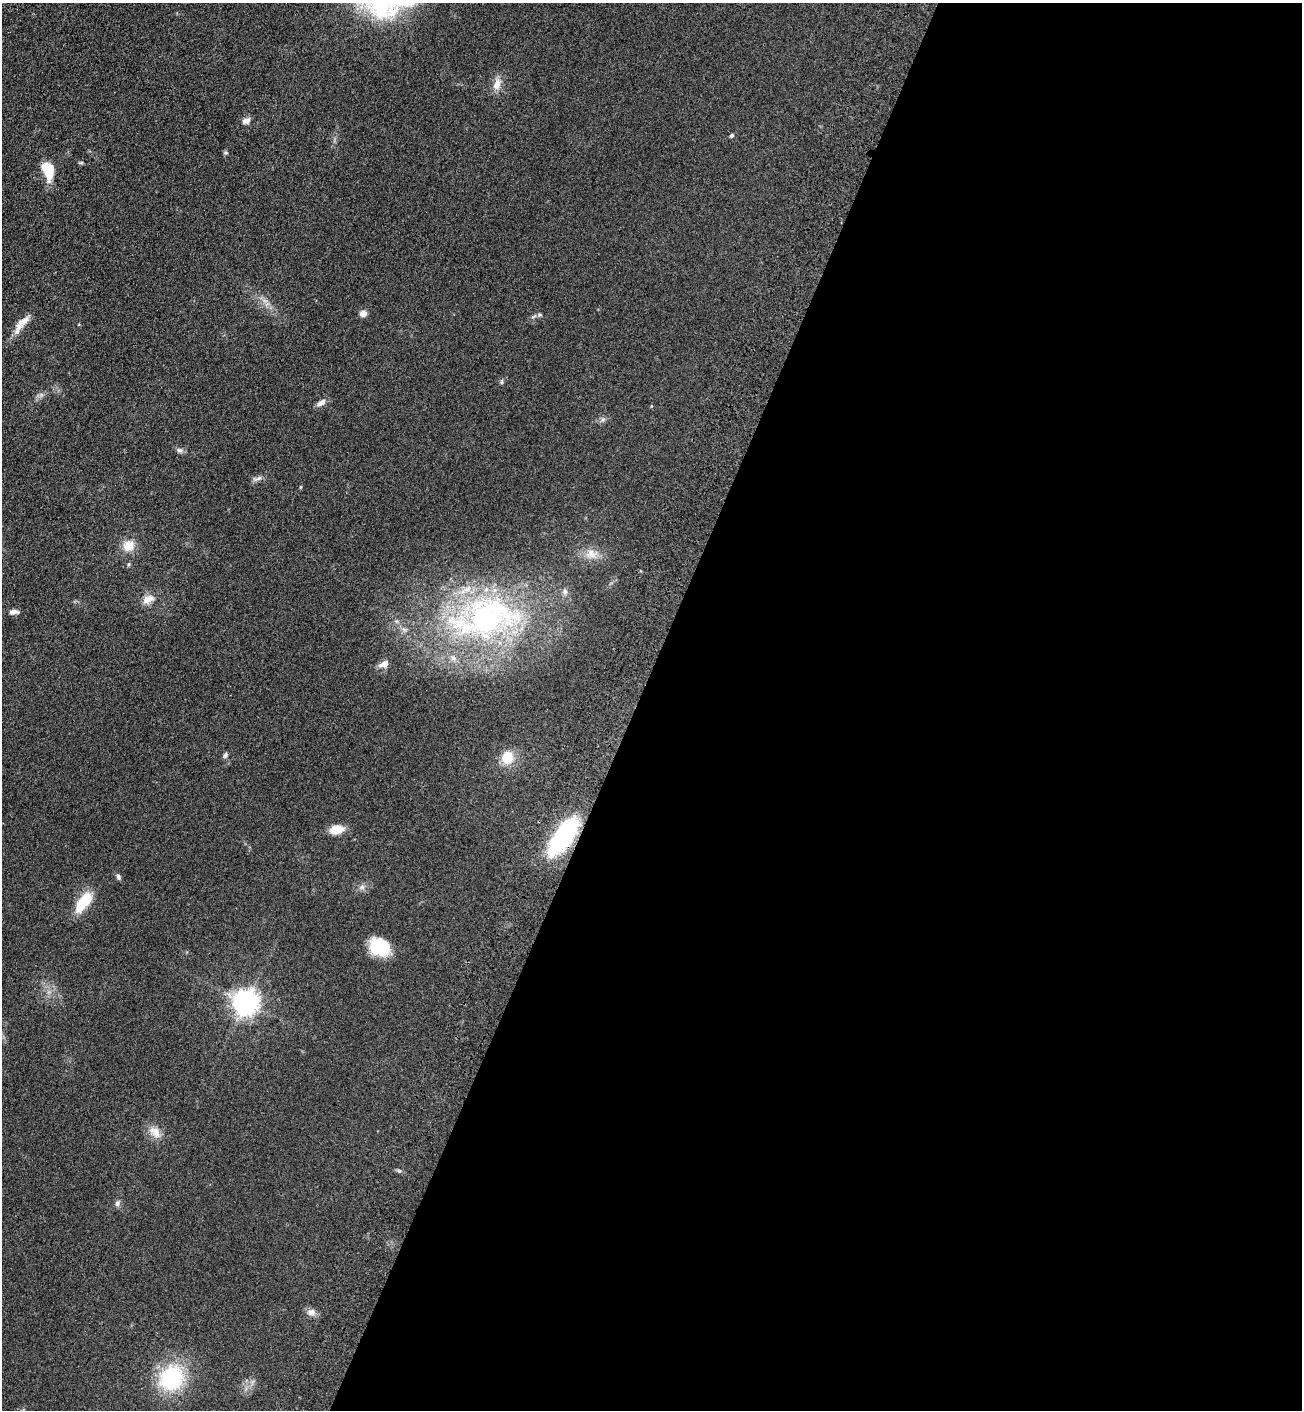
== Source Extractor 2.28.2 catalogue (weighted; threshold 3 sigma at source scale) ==
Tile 12 of 4 x 4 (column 4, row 3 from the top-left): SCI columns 4154-5453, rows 1471-2878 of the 5841 x 5757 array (HDU 1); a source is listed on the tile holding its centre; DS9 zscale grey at full resolution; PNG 1304 x 1412 px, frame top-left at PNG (2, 3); no overlay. Shown black and unused: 51% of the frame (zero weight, under 3 of 4 exposures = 6% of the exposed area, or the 3 px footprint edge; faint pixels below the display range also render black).
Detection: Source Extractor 2.28.2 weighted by HDU 2 'WHT'; one run over the whole footprint, this tile lists its part. Background 0.119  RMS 0.0089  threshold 0.0402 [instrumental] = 3 sigma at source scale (4.5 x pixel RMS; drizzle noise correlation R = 1.50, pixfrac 1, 0.05/0.05 arcsec/px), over >= 5 px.
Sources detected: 36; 2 inside a brighter listed object's ellipse — not listed separately; the other 34 listed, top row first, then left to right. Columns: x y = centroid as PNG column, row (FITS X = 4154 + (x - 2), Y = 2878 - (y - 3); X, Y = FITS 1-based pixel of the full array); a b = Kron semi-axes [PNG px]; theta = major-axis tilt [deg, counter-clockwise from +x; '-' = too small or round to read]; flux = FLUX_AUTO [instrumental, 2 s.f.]
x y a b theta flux
497 84 17 10 68 8.4
246 121 9 7 18 4.3
732 135 5 4 - 1.6
226 153 6 4 -18 1.2
81 162 6 4 0 1
48 170 17 10 -76 28
363 313 8 7 - 4.7
534 316 10 3 29 1.8
23 322 21 9 35 9.6
502 382 6 4 90 1.3
321 403 12 7 34 4.5
603 419 7 4 19 1.9
180 450 9 6 0 2.6
258 478 16 4 19 3.2
128 546 13 12 - 12
592 554 18 13 -7 11
129 564 5 5 - 1.1
148 599 17 11 29 8.3
14 612 12 6 3 3.9
489 617 83 57 9 270
384 664 14 8 27 5.5
225 755 9 5 67 1.9
507 757 11 10 - 19
336 830 13 8 10 17
563 837 43 17 54 85
118 876 8 5 -63 2.3
362 887 7 7 - 2.7
83 902 23 10 53 31
379 947 20 16 -27 36
245 1002 8 8 - 820
155 1132 19 12 -46 9.9
117 1203 8 7 - 2.7
311 1312 12 9 -10 4.9
171 1378 33 29 56 63
Overlapping masked pixels (flux is a lower limit): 1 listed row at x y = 563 837